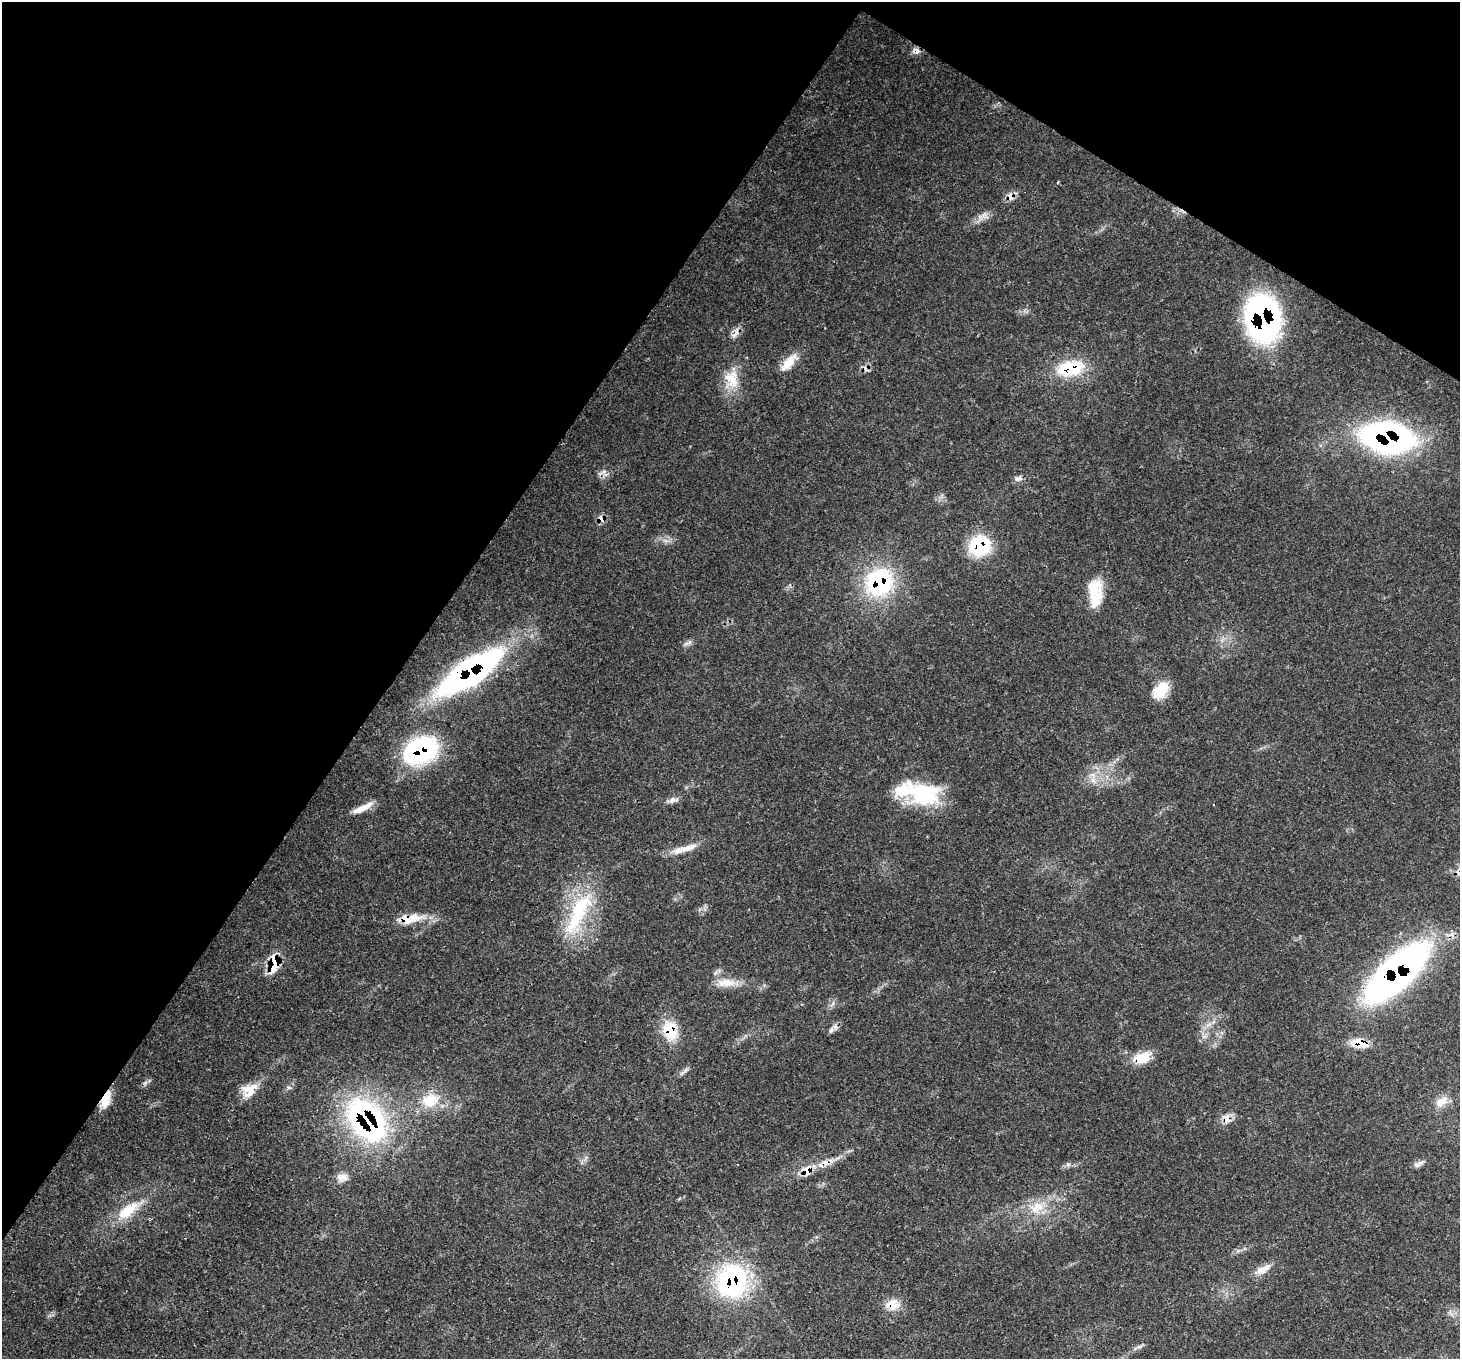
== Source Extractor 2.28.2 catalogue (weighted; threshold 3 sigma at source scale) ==
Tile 2 of 4 x 4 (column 2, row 1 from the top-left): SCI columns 1531-2988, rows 4421-5777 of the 5971 x 6062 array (HDU 1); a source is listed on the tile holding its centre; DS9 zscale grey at full resolution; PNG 1462 x 1361 px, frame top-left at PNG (2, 2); no overlay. Shown black and unused: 33% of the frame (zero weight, under 3 of 4 exposures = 7% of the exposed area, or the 3 px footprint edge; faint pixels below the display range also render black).
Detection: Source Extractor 2.28.2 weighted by HDU 2 'WHT'; one run over the whole footprint, this tile lists its part. Background 0.0597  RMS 0.0031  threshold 0.0139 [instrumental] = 3 sigma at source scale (4.5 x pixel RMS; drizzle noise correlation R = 1.50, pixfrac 1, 0.0396/0.0396 arcsec/px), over >= 5 px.
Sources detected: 58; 2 cosmic-ray / hot-pixel residue — not listed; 2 inside a brighter listed object's ellipse — not listed separately; the other 54 listed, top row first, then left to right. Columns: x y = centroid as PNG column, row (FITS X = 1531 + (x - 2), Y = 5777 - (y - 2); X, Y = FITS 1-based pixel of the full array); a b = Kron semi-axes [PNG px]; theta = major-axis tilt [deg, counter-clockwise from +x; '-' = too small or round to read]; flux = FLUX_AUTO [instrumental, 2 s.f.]
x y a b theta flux
916 51 11 9 -16 1.7
1010 196 12 8 -79 1.9
983 216 17 10 26 2.5
1263 319 40 28 -80 97
735 333 17 7 64 2.1
789 362 28 11 48 5.3
1070 368 34 19 11 17
732 379 28 20 87 8.5
1388 437 47 28 -10 92
606 474 11 4 30 1.1
1018 479 10 6 10 1.4
601 519 11 8 -30 1.7
979 546 26 23 26 16
879 582 36 33 55 33
1095 593 35 16 90 10
688 643 14 5 24 1.1
470 672 59 20 34 130
1160 690 23 14 52 7.4
420 750 35 25 26 46
1093 775 10 7 -45 2.1
923 794 43 28 -18 24
673 800 15 7 12 1.6
363 808 27 7 26 4.1
687 848 38 8 17 4.7
1459 872 10 8 -43 1.8
577 915 64 20 63 24
410 919 35 11 6 7.7
274 963 18 10 76 13
1397 972 63 25 43 150
726 983 27 11 2 5.3
833 1003 7 4 71 0.73
1208 1025 12 3 29 1.2
670 1030 27 20 -75 9.7
831 1030 10 7 70 1.2
1359 1043 22 10 -11 5.6
1142 1057 21 12 18 6.9
682 1073 13 4 38 1.1
145 1083 8 5 45 0.85
249 1090 22 15 35 5.8
106 1100 24 10 69 5.3
430 1100 28 20 18 10
1441 1102 19 12 28 3.6
1227 1118 16 11 -56 2.8
367 1120 50 31 -54 82
826 1163 28 8 18 5.1
1418 1164 16 6 30 1.5
1068 1165 6 6 - 0.78
342 1177 15 11 9 2.7
1037 1207 22 16 25 7.7
127 1211 34 14 39 9.8
1263 1269 24 9 33 3.4
732 1281 42 37 80 43
892 1305 19 15 -2 4.8
1140 1346 7 4 19 0.72
Overlapping masked pixels (flux is a lower limit): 25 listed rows (the first 20) at x y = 916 51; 1010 196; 1263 319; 735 333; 1070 368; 1388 437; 601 519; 979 546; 879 582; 470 672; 420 750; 1459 872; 410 919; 274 963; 1397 972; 670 1030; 1359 1043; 1142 1057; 249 1090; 106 1100
Isophote crosses this tile's border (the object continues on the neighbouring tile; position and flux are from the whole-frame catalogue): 1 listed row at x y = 1459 872